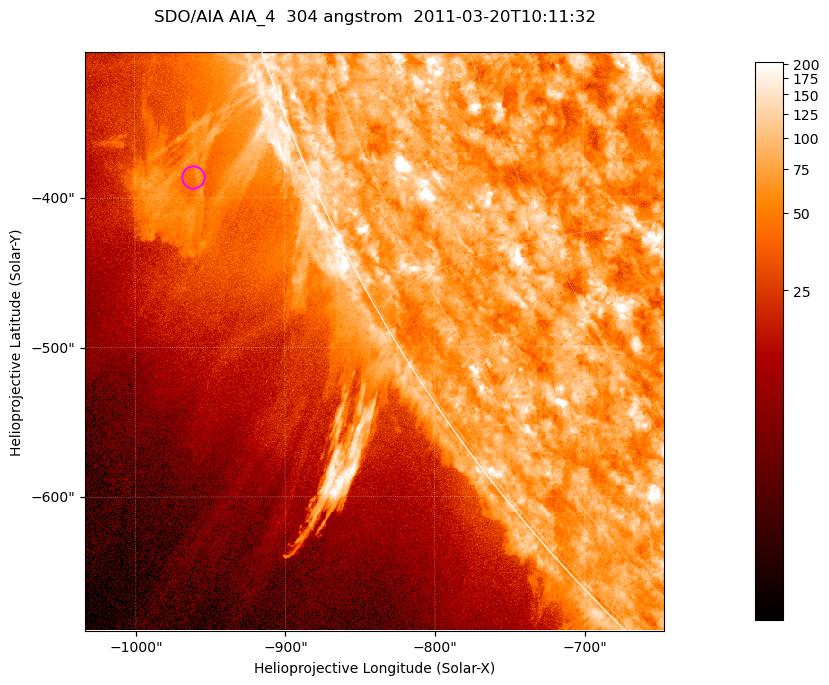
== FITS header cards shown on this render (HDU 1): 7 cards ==
TELESCOP= 'SDO/AIA '           / For AIA: SDO/AIA
INSTRUME= 'AIA_4   '           / For AIA: AIA_ATA1, AIA_ATA2, AIA_ATA3 or AIA_AT
WAVELNTH=                  304 / [angstrom] Wavelength
WAVEUNIT= 'angstrom'           / Wavelength unit: angstrom
DATE-OBS= '2011-03-20T10:11:32.126' / [ISO] Date when observation started; ISO 8
CTYPE1  = 'HPLN-TAN'           / CTYPE1; Typically HPLN
CTYPE2  = 'HPLT-TAN'           / CTYPE2; Typically HPLT

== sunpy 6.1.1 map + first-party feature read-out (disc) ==
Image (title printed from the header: SDO/AIA AIA_4  304 angstrom  2011-03-20T10:11:32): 645 x 645 px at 0.6 arcsec/px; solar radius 964 arcsec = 1606 px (partial field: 2.2% of the solar disc is inside the frame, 44% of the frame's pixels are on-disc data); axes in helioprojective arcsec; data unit not stated in the header (colour bar unlabelled)
Orientation: roll -0.132 deg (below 1 deg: not rotated)
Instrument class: DISC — disc imager (sunpy class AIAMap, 304 A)
Bright regions (active regions / flare kernels): reference = the on-disc median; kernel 5 px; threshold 5 sigma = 116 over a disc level ~74.3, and >= 1.15x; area >= 416 px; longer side >= 8 px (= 4.8 arcsec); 0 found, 0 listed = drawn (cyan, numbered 1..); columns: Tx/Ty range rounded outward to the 2 arcsec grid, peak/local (2 s.f.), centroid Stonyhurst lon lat
Off-limb structures (1.02-1.3 R_sun): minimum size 208 px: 6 found; the strongest spans PA ~110..115 deg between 1.02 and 1.13 R_sun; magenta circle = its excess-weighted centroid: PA ~110 deg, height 1.08 R_sun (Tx ~-962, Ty ~-386 arcsec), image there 1.9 x the reference